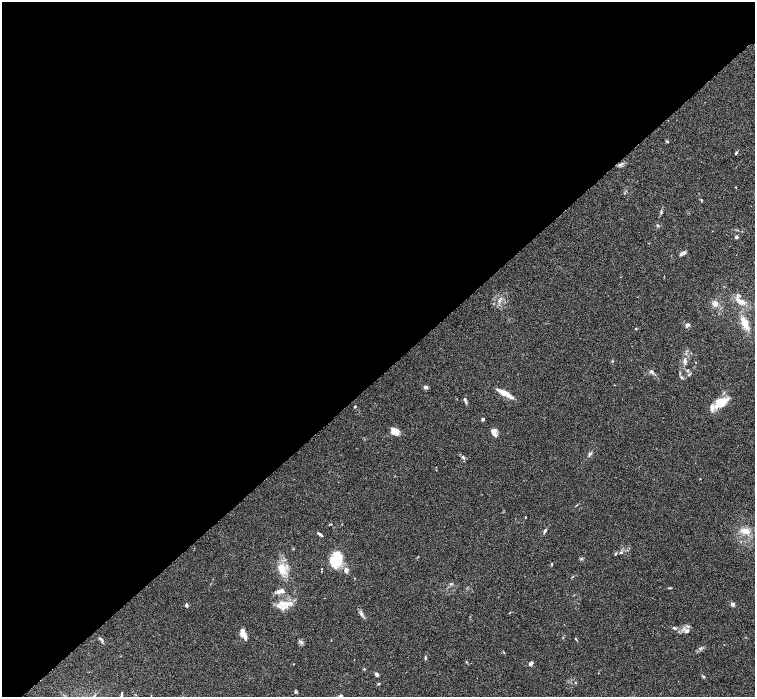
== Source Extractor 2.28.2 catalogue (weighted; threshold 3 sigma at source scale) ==
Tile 5 of 4 x 4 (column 1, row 2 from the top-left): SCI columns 6-1510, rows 3084-4472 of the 6027 x 6025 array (HDU 1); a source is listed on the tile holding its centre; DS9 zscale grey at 2 x 2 block average (1 PNG px = mean of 2 x 2 image px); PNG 757 x 699 px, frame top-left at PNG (2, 2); no overlay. Shown black and unused: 54% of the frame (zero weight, under 3 of 6 exposures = <1% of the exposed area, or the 3 px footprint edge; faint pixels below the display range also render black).
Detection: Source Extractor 2.28.2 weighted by HDU 2 'WHT'; one run over the whole footprint, this tile lists its part. Background 0.039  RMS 0.0033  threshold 0.0137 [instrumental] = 3 sigma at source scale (4.09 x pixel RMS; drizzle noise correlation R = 1.36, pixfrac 0.8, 0.05/0.05 arcsec/px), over >= 5 px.
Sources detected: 67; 7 inside a brighter listed object's ellipse — not listed separately; the other 60 listed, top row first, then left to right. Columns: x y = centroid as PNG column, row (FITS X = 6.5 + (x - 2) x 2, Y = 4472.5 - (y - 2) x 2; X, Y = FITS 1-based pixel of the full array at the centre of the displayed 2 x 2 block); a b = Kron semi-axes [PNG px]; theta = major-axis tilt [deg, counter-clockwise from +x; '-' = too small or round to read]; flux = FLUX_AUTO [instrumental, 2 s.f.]
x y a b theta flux
667 141 4 2 - 0.72
736 153 4 3 - 0.91
701 200 3 2 - 0.54
661 211 6 2 -82 0.65
658 225 3 3 - 0.57
736 237 2 2 - 2.7
683 253 10 3 23 1.7
500 300 7 3 64 1.6
741 301 16 5 -25 5.6
715 303 6 6 - 3.1
745 323 11 5 -66 11
687 325 4 3 - 1.1
636 328 3 2 - 0.48
612 361 3 2 - 0.46
685 361 6 4 -89 2
651 371 5 4 - 2
689 375 3 2 - 0.55
681 377 3 3 - 0.76
614 385 2 2 - 0.24
425 387 4 3 - 2.1
505 393 18 3 -29 11
465 399 5 3 - 1.2
721 402 16 9 29 14
355 406 2 2 - 1.1
483 419 2 2 - 3.9
397 431 12 6 -51 3.8
494 432 8 5 -68 5
590 454 6 3 32 1.1
463 457 6 3 -54 1.5
525 517 3 2 - 0.4
331 524 3 2 - 0.37
545 531 6 3 62 1.1
745 531 14 6 -17 5.6
319 534 7 3 -35 1.4
616 554 5 2 - 0.62
336 560 15 10 73 22
552 564 3 2 - 0.56
282 569 15 8 -69 9.2
346 570 6 5 - 2.4
280 591 12 5 4 3.2
287 604 12 5 14 5.4
733 604 5 4 - 1.6
186 605 4 3 - 1.2
361 613 7 3 -70 1.5
510 613 2 2 - 0.27
674 628 5 3 - 1
687 630 5 4 - 1.9
242 633 8 4 85 4.8
100 638 6 2 -33 0.7
301 642 5 2 - 0.74
425 658 4 2 - 0.85
466 662 3 2 - 0.44
531 663 4 3 - 3.2
294 664 2 2 - 0.28
364 669 3 2 - 0.46
377 674 5 3 - 1.5
703 676 4 3 - 0.78
378 684 3 3 - 0.84
121 696 8 2 81 1.2
340 696 3 3 - 1.4
Isophote crosses this tile's border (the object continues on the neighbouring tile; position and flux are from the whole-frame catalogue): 2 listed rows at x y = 121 696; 340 696
Diffuse or blended objects may show on this block-average render without a row.